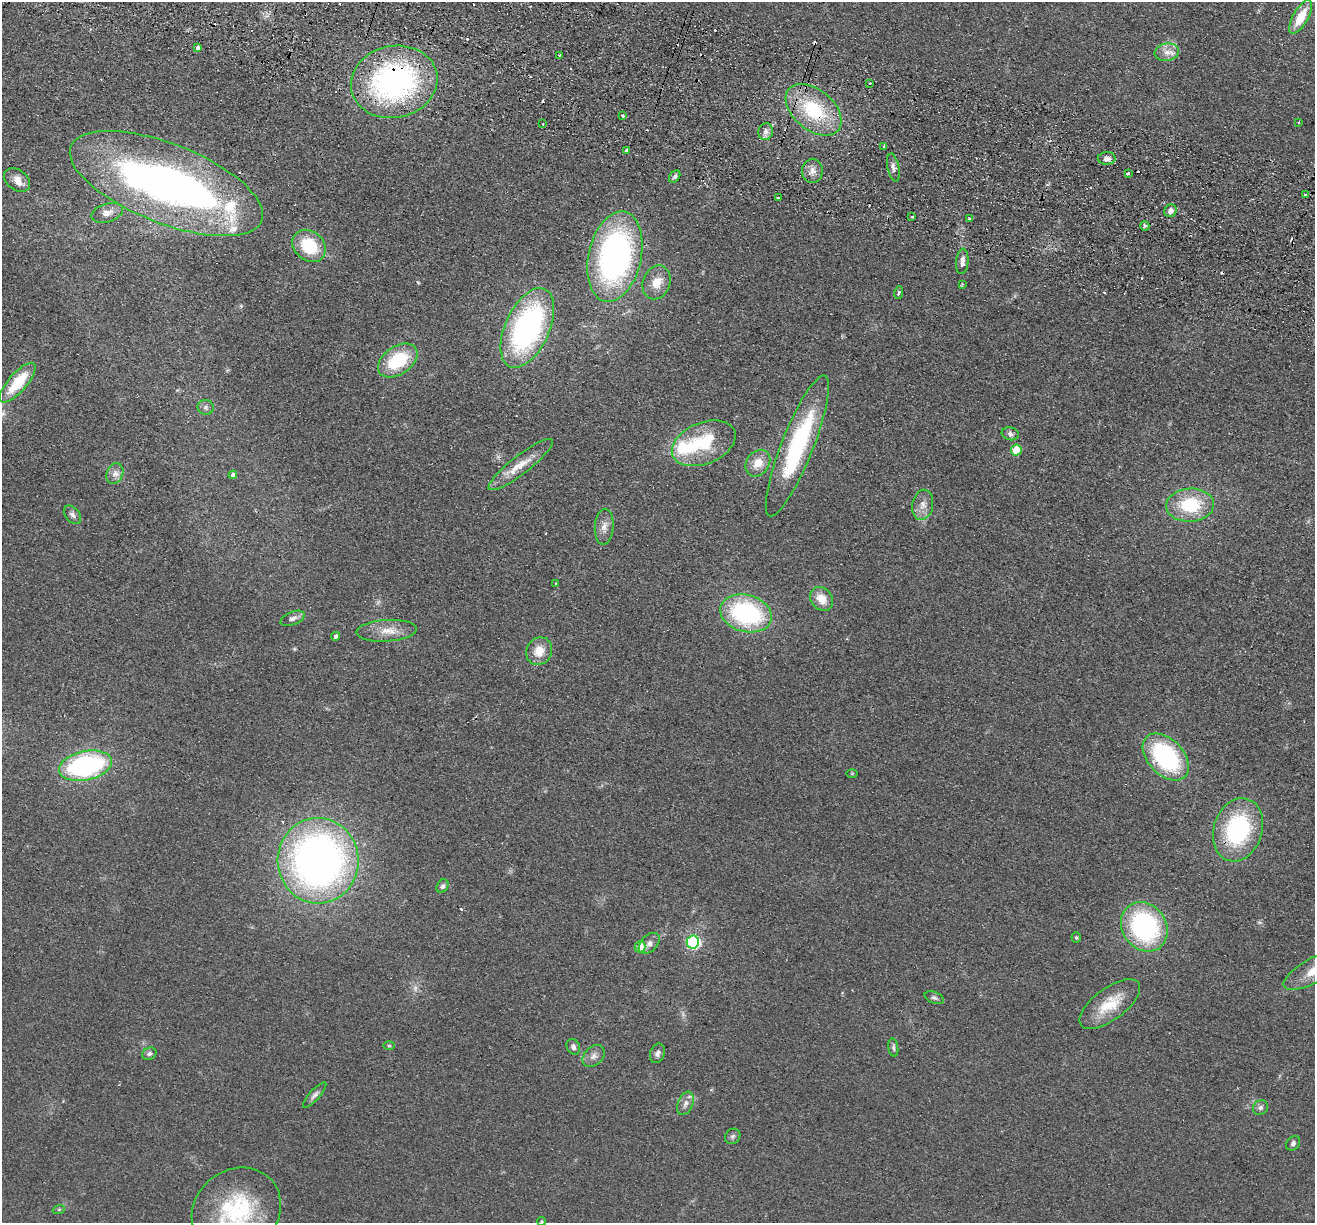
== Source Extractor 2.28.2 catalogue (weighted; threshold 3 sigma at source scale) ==
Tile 11 of 4 x 4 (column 3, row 3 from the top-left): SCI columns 2647-3959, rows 1409-2629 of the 5292 x 5384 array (HDU 1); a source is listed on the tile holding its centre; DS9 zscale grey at full resolution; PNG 1317 x 1225 px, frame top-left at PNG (2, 2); each listed source drawn as its Kron ellipse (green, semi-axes under 4 px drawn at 4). Shown black and unused: <1% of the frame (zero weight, under 2 of 3 exposures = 3% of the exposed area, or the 3 px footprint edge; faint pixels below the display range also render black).
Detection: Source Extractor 2.28.2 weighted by HDU 2 'WHT'; one run over the whole footprint, this tile lists its part. Background 0.0571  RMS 0.009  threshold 0.0403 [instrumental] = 3 sigma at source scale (4.5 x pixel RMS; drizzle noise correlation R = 1.50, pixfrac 1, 0.05/0.05 arcsec/px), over >= 5 px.
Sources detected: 110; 2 too faint to see at this stretch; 1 inside a brighter object's white glare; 16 cosmic-ray / hot-pixel residue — neither listed nor drawn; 7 inside a brighter listed object's ellipse — not listed separately; the other 84 listed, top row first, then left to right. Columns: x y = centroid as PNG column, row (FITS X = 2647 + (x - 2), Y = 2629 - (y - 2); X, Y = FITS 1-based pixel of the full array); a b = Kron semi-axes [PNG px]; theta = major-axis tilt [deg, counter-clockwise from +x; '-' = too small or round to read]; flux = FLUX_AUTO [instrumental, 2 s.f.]
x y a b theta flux
1301 17 19 7 61 22
198 48 3 3 - 21
1167 52 12 8 10 7.2
560 55 3 3 - 3.7
394 82 44 36 12 210
870 83 3 2 - 1.5
814 110 32 20 -40 63
622 115 3 3 - 3.8
1299 122 2 2 - 0.94
543 124 3 2 - 0.84
766 132 8 7 - 3.8
884 146 4 3 - 3.3
627 150 3 3 - 27
1107 158 9 6 2 4.5
893 167 14 6 -78 3.9
812 171 12 10 88 6.6
1128 173 4 3 - 1.6
675 177 7 5 51 2.2
17 180 14 10 -37 8.3
166 183 103 39 -21 450
1305 194 3 2 - 1.3
778 198 3 2 - 3.4
1170 211 7 6 - 4.7
107 213 16 9 17 7.4
912 217 3 3 - 2.1
969 218 3 2 - 1.1
1145 226 5 4 - 1.5
309 246 18 14 -41 40
615 256 46 26 78 260
962 261 13 6 86 4.9
657 282 17 13 67 13
962 284 3 3 - 1.1
899 292 6 4 81 1.3
527 328 43 22 65 200
398 361 22 14 35 48
18 383 25 9 49 36
206 407 8 7 - 3
1010 434 8 6 -15 3.1
704 443 33 20 22 53
797 446 75 16 68 110
1016 450 5 5 - 28
758 463 14 11 54 13
521 465 40 9 38 17
115 473 11 8 67 5
233 475 4 4 - 2.9
923 505 15 10 79 8.1
1190 505 24 16 4 48
72 515 10 7 -50 3.1
604 527 18 9 86 7.4
556 584 3 3 - 2
821 599 13 10 -50 13
746 613 26 18 -15 120
293 618 12 6 22 3.8
386 631 30 11 4 15
336 636 4 4 - 3
539 651 14 12 60 14
1166 757 28 17 -46 110
85 766 27 14 12 160
852 773 5 3 - 0.88
1238 830 32 24 72 100
318 861 43 40 -87 500
443 886 7 5 59 2.4
1144 927 26 22 -55 140
1076 937 5 4 - 1.1
693 942 6 6 - 200
649 943 12 8 45 5.4
640 947 5 5 - 14
1314 970 34 12 29 24
934 998 10 5 -22 2.5
1110 1004 36 16 36 28
389 1046 6 4 0 0.98
573 1047 8 6 -60 3
893 1048 9 5 -82 2.1
657 1053 10 7 70 3.5
149 1054 7 6 - 2.3
594 1056 12 9 44 5.4
315 1095 16 5 48 3.8
685 1103 12 7 68 4.6
1260 1108 8 7 - 2.8
733 1136 8 7 - 2.4
1293 1143 8 6 49 2.3
59 1209 6 4 19 1.1
236 1211 47 40 37 96
542 1221 4 4 - 1
Overlapping masked pixels (flux is a lower limit): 2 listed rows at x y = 394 82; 814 110
Isophote crosses this tile's border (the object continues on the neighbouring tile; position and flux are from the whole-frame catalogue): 3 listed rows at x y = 1314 970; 236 1211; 542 1221